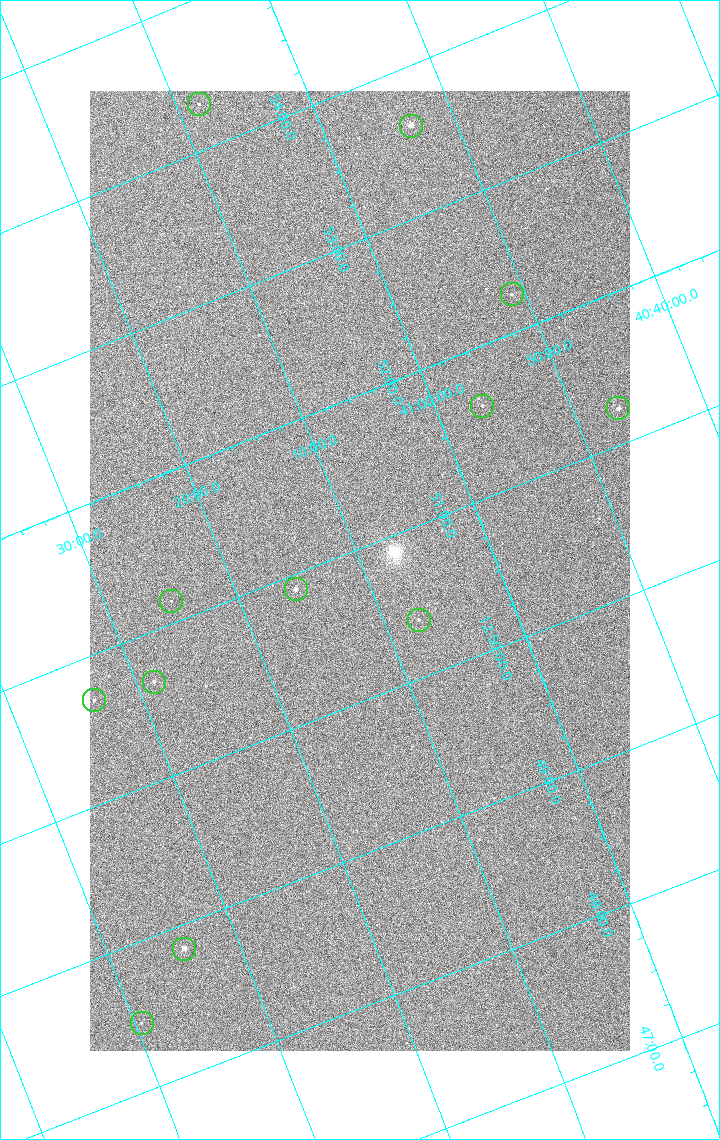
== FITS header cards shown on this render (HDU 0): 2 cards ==
NAXIS1  =                 1080 / length of data axis 1
NAXIS2  =                 1920 / length of data axis 2

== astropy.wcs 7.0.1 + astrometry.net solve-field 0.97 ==
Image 1080 x 1920 px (HDU 0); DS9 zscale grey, zoomed out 1/2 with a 90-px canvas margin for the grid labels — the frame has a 2x2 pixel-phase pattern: the four 2x2 pixel phases sit at different levels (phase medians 1290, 1063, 1031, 1284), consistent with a one-shot-colour (mosaic) sensor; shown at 1/2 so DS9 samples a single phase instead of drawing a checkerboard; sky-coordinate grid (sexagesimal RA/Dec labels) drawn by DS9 from the SOLVED WCS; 12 Tycho-2 reference stars matched to detected sources circled (green)
Header WCS: none
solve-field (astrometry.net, Tycho-2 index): SOLVED blind (the file carries no WCS)
Solved WCS: RA---TAN-SIP/DEC--TAN-SIP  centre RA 12:50:52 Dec +41:10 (192.71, +41.17 deg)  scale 2.37 arcsec/px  FOV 42.7' x 75.9'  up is +112 deg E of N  parity flipped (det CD > 0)
(file carries no celestial WCS; the grid is the blind solution)
Tycho-2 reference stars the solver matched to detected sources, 12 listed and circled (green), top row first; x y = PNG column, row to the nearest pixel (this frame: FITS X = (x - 90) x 2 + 1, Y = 1920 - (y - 91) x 2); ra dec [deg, ICRS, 3 dp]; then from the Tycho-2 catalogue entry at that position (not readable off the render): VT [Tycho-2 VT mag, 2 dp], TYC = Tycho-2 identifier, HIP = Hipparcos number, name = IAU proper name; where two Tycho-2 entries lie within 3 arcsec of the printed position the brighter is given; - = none
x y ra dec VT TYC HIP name
198 104 193.577 +41.138 11.52 3021-30-1 - -
410 126 193.403 +40.890 8.85 3021-977-1 62911 -
512 294 193.064 +40.851 11.36 3021-1025-1 - -
482 406 192.903 +40.941 11.82 3021-941-1 - -
618 408 192.810 +40.776 9.69 3021-1108-1 - -
296 589 192.726 +41.259 9.76 3023-213-1 62700 -
171 602 192.787 +41.417 12.26 3023-139-1 - -
418 620 192.596 +41.123 11.21 3021-53-1 - -
154 682 192.667 +41.478 11.08 3023-113-1 - -
94 700 192.675 +41.560 11.35 3023-88-1 - -
184 949 192.211 +41.570 8.76 3023-975-1 62530 -
142 1024 192.116 +41.658 12.38 3023-837-1 - -